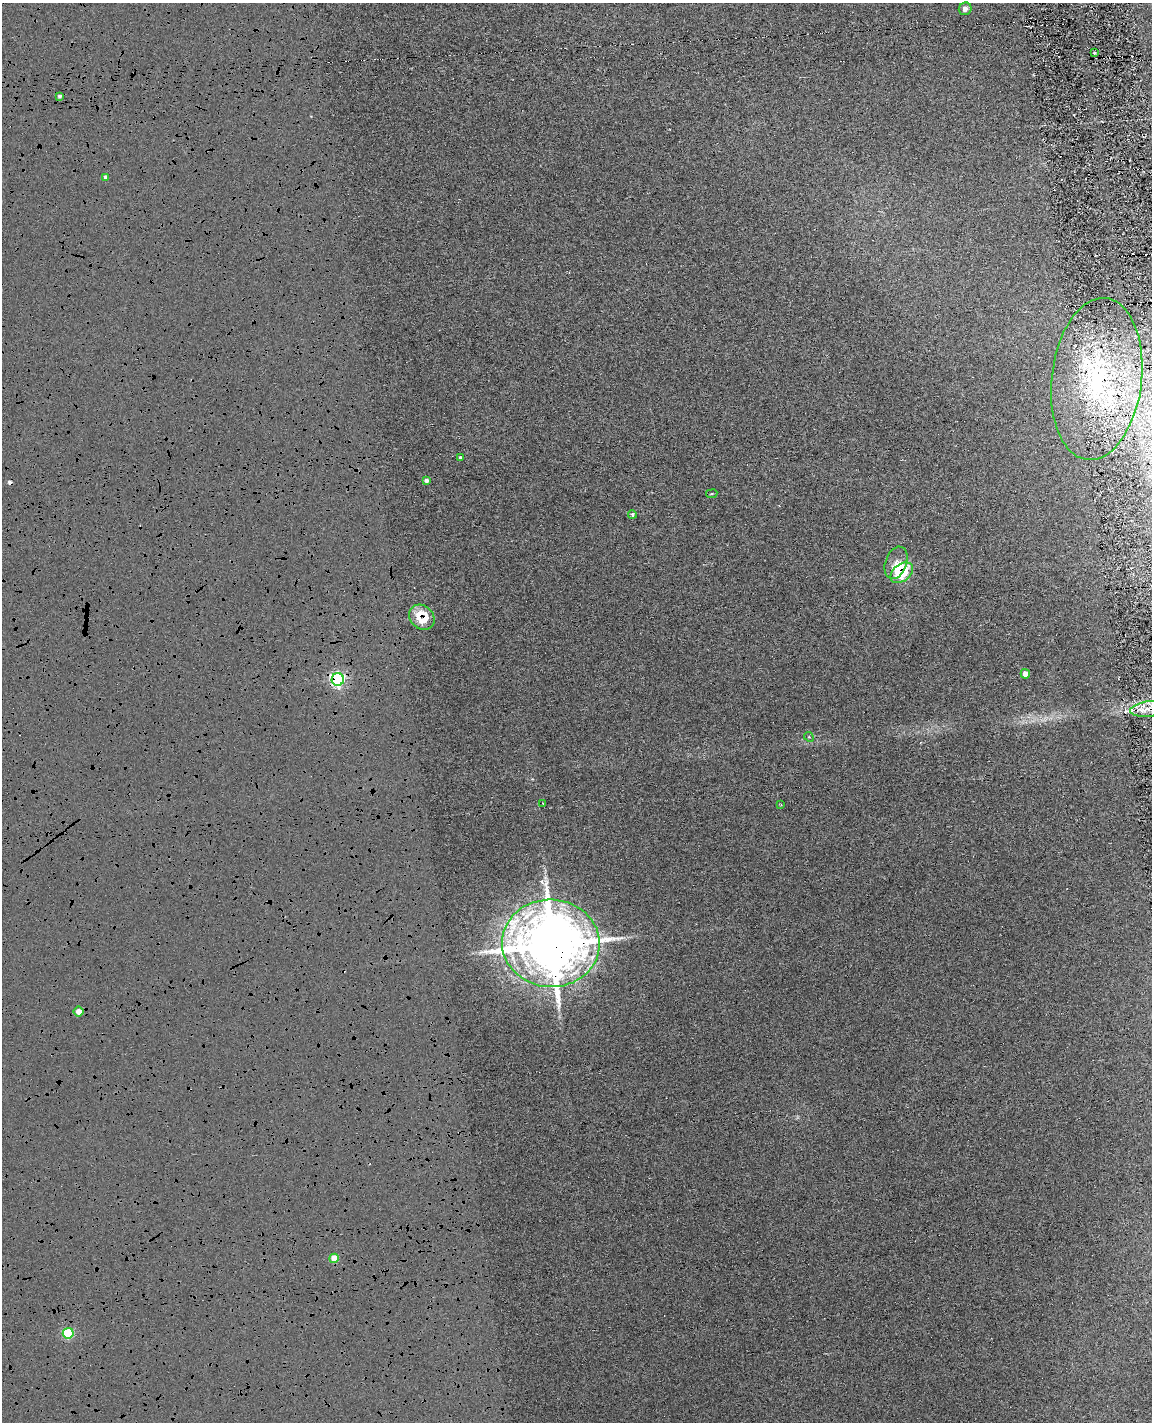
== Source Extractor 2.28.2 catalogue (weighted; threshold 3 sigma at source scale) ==
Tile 6 of 4 x 3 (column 2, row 2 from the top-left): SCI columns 1207-2356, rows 1560-2979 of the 4714 x 4645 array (HDU 1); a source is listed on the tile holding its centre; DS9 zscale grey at full resolution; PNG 1154 x 1424 px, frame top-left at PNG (2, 3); each listed source drawn as its Kron ellipse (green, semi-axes under 4 px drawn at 4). Shown black and unused: <1% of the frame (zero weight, under 4 of 8 exposures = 6% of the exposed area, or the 3 px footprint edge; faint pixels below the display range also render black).
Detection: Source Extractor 2.28.2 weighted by HDU 2 'WHT'; one run over the whole footprint, this tile lists its part. Background 0.00602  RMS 0.0054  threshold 0.022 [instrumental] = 3 sigma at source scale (4.09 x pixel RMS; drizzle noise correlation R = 1.36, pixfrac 0.8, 0.05/0.05 arcsec/px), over >= 5 px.
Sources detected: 32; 1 too faint to see at this stretch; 6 cosmic-ray / hot-pixel residue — neither listed nor drawn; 3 inside a brighter listed object's ellipse — not listed separately; the other 22 listed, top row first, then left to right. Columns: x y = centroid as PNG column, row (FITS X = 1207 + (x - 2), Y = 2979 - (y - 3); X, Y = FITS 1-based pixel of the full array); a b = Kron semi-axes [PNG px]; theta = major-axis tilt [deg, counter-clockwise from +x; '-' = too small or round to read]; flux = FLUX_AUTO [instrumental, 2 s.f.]
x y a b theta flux
965 9 6 6 - 2.7
1094 53 3 3 - 0.77
59 96 4 4 - 1.3
106 177 4 3 - 2.1
1097 379 81 45 83 110
460 458 3 3 - 0.99
426 480 4 4 - 1.7
712 494 5 3 - 0.46
632 514 4 3 - 0.93
896 563 17 10 71 6.3
902 573 13 8 39 25
422 617 14 11 -43 17
1025 674 5 4 - 5.2
338 679 6 6 - 130
1150 709 19 7 6 8.7
809 737 5 4 - 0.7
543 803 3 2 - 0.33
781 805 3 3 - 0.42
551 943 49 44 -3 770
79 1011 5 5 - 4.8
334 1258 4 4 - 13
68 1333 5 5 - 46
Overlapping masked pixels (flux is a lower limit): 4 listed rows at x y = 902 573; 338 679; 1150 709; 551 943
Isophote crosses this tile's border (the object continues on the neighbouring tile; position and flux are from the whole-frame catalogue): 1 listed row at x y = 1150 709